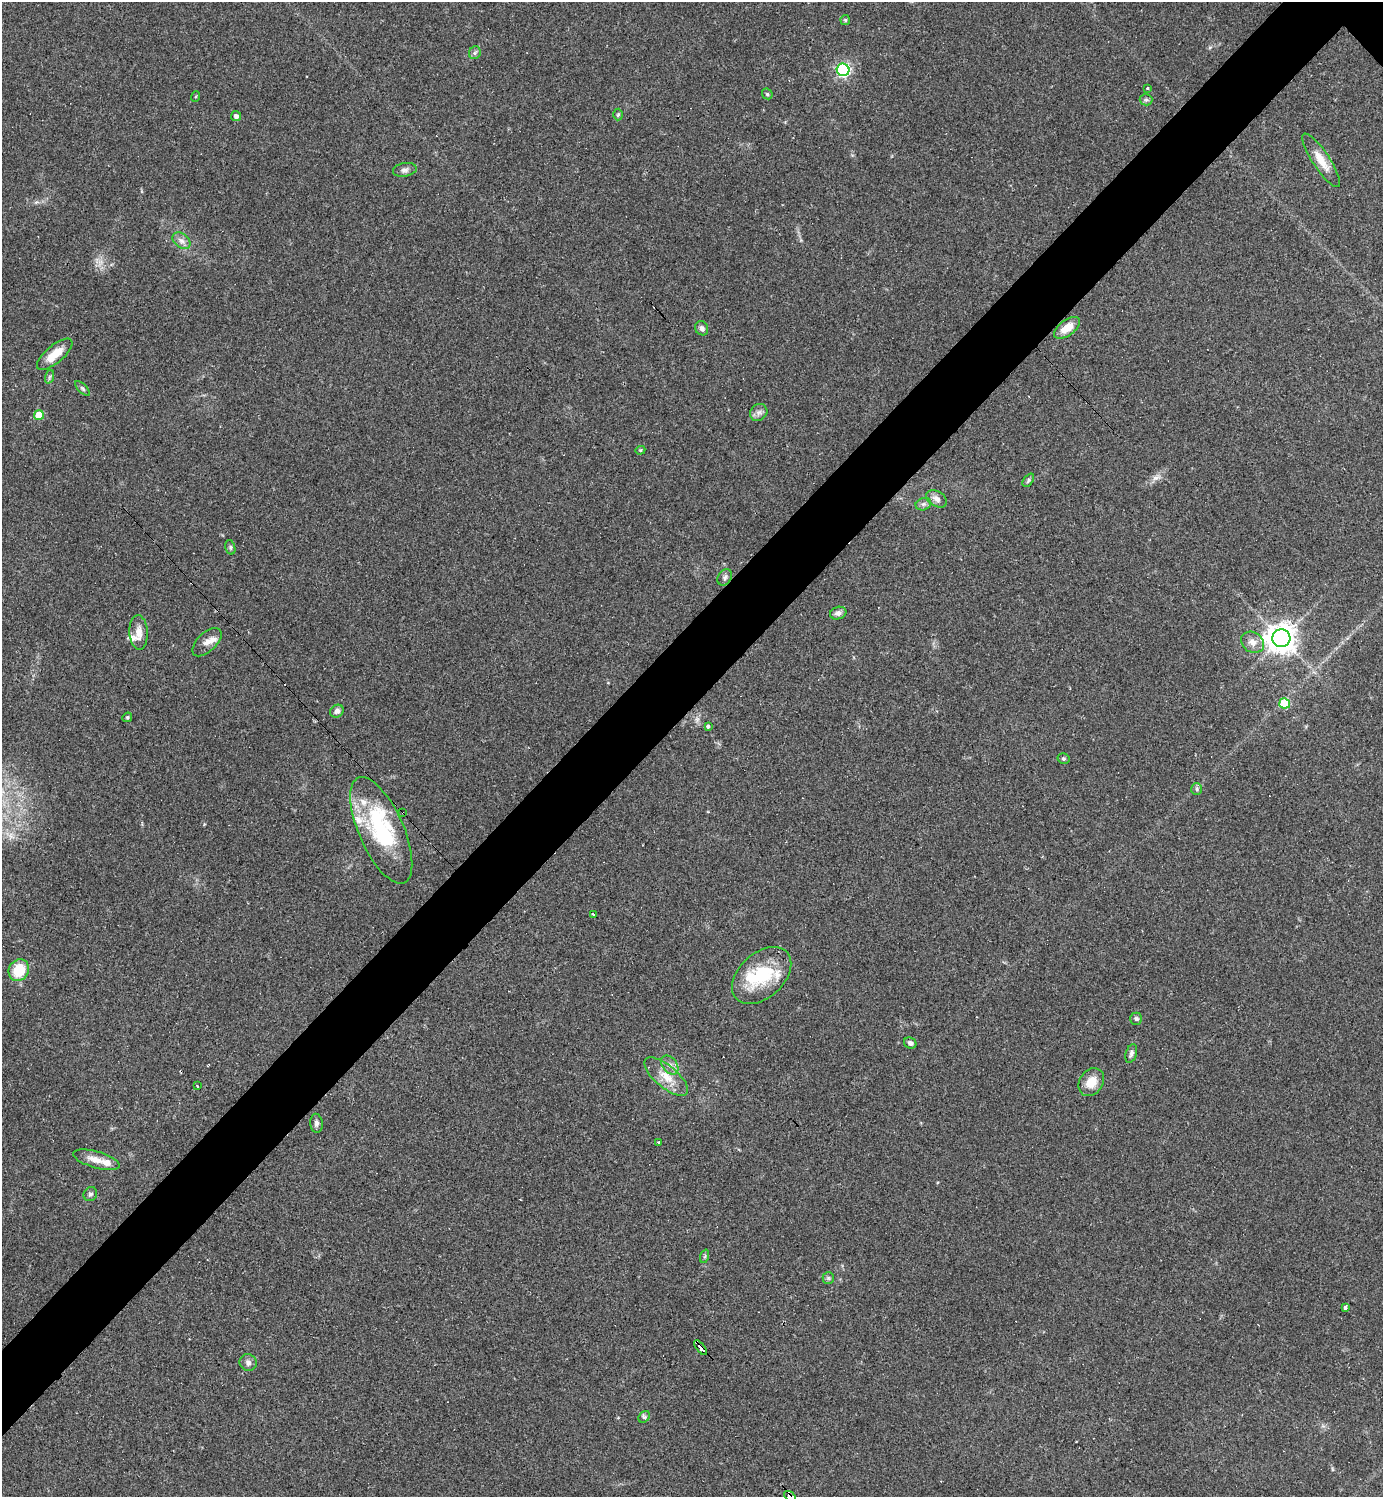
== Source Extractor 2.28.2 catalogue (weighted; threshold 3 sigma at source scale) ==
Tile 7 of 4 x 4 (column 3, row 2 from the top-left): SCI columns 3061-4441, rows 2990-4484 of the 5977 x 5978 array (HDU 1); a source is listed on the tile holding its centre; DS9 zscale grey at full resolution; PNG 1385 x 1499 px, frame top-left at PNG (2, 2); each listed source drawn as its Kron ellipse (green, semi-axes under 4 px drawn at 4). Shown black and unused: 6% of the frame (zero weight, under 2 of 3 exposures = <1% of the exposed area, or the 3 px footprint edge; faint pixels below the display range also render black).
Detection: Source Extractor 2.28.2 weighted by HDU 2 'WHT'; one run over the whole footprint, this tile lists its part. Background 0.0334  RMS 0.0063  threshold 0.0283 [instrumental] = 3 sigma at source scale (4.5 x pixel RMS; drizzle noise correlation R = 1.50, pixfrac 1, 0.05/0.05 arcsec/px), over >= 5 px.
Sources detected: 72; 1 inside a brighter object's white glare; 3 cosmic-ray / hot-pixel residue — neither listed nor drawn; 9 inside a brighter listed object's ellipse — not listed separately; the other 59 listed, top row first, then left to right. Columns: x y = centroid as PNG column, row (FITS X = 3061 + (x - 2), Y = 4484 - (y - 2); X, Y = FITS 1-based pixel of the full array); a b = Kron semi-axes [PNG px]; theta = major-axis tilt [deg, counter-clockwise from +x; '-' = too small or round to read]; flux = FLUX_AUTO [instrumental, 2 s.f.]
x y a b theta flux
845 20 5 4 - 0.73
475 53 6 6 - 1.5
843 70 6 6 - 120
1147 88 3 3 - 1.4
767 94 6 5 - 0.87
196 97 5 3 - 0.65
1146 100 6 6 - 1.2
618 114 6 5 - 0.87
236 116 5 5 - 2.6
1321 160 31 8 -56 9.8
405 170 12 6 9 2.5
181 241 10 7 -38 2.9
702 328 7 6 - 2.4
1067 328 15 7 35 9.7
55 354 22 8 40 12
49 377 7 4 71 1.1
83 389 10 4 -45 1.3
759 412 9 8 - 2.6
39 415 5 5 - 14
640 450 5 4 - 0.76
1028 480 7 4 55 1.1
937 499 11 7 -33 3.4
923 504 8 6 20 1.7
230 547 7 5 -74 1.2
725 577 9 6 57 2
838 613 8 6 19 2.4
139 632 17 9 -87 5.9
1281 638 9 9 - 820
207 642 18 9 43 4.7
1252 642 12 10 -35 5
1285 703 5 5 - 27
337 711 7 6 - 2.6
127 717 5 4 - 0.86
708 727 4 3 - 2.5
1063 759 6 5 - 1
1197 789 6 5 - 1.1
403 813 3 2 - 0.49
381 830 57 22 -66 59
593 914 3 3 - 2.8
19 970 11 9 56 18
762 976 34 22 42 33
1136 1019 6 6 - 1.3
910 1043 6 5 - 2.1
1131 1053 9 5 72 1.9
670 1065 10 7 -53 3.3
666 1077 27 11 -40 11
1091 1082 15 11 54 9.1
197 1086 3 2 - 1
316 1123 9 6 -84 2.1
658 1142 3 3 - 2.3
96 1160 24 8 -16 7.2
90 1194 7 6 - 1.6
705 1256 7 4 71 1
828 1278 6 5 - 1.2
1345 1307 3 3 - 3.2
700 1348 9 3 -52 7
248 1362 9 8 - 2.4
644 1417 6 5 - 1.3
790 1496 6 3 -32 20
Overlapping masked pixels (flux is a lower limit): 3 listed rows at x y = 403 813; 700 1348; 790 1496
Isophote crosses this tile's border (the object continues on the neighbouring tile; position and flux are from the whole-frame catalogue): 1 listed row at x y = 790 1496
Unlisted compact peaks at least as high as the median listed source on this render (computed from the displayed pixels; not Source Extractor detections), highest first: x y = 1156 478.